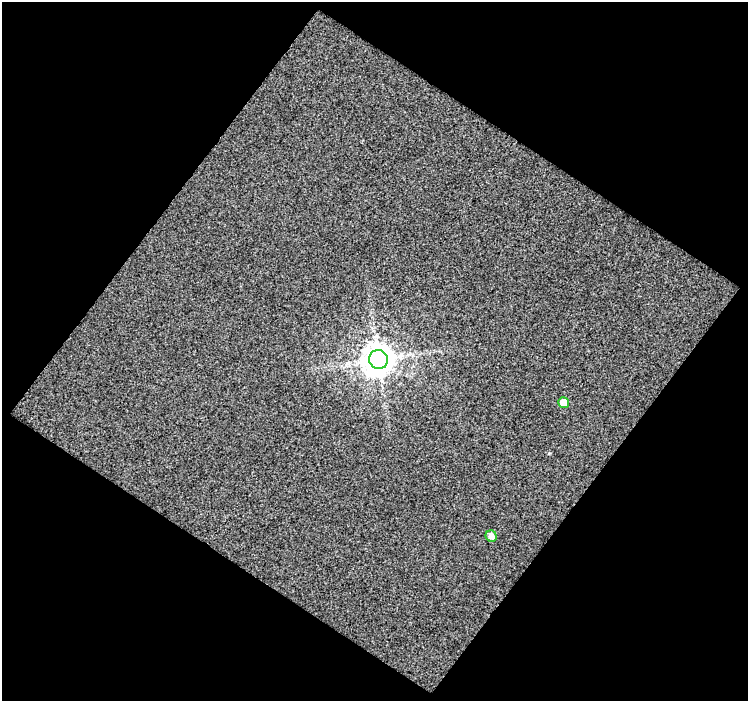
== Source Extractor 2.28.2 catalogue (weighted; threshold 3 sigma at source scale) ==
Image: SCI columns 2-747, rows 27-725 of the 747 x 752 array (HDU 1 of 3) = the unmasked area's bounding box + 8 px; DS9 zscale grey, full resolution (1 PNG px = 1 image px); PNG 750 x 703 px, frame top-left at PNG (2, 2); each listed source drawn as its Kron ellipse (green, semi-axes under 4 px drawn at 4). Shown black and unused: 51% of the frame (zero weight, under 3 of 4 exposures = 2% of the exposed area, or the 3 px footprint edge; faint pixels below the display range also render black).
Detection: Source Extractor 2.28.2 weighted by HDU 2 'WHT'. Background -0.0169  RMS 0.52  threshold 2.35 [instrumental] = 3 sigma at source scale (4.5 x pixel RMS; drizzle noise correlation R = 1.50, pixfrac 1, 0.0396/0.0396 arcsec/px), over >= 5 px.
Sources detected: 3; all 3 listed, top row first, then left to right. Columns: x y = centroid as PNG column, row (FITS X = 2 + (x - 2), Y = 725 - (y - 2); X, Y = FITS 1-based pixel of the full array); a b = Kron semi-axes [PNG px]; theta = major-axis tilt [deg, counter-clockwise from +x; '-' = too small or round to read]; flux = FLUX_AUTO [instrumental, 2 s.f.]
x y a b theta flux
378 360 9 9 - 97000
563 403 5 5 - 760
491 536 6 5 - 360